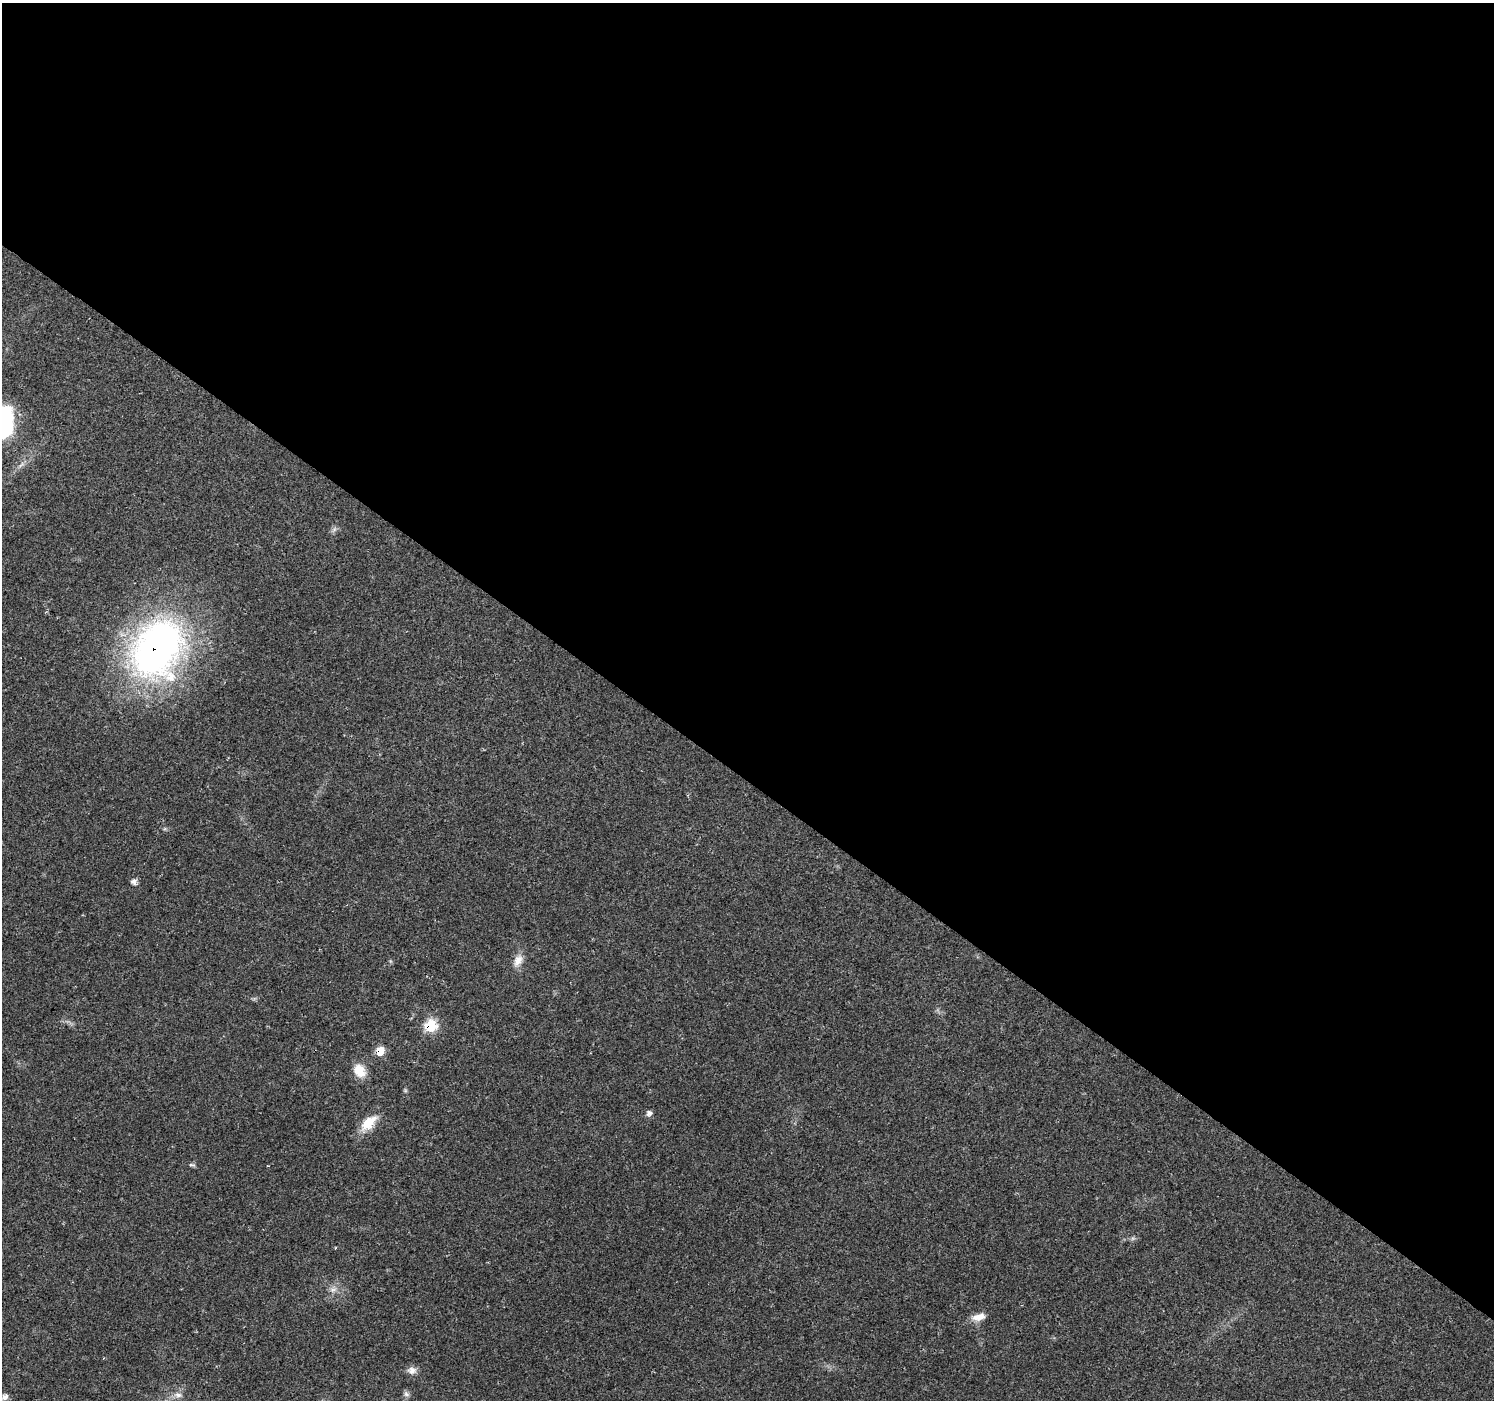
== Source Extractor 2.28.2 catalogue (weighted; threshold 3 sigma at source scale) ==
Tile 3 of 4 x 4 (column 3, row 1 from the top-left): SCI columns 2987-4478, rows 4371-5768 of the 5976 x 6010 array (HDU 1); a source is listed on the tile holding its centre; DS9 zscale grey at full resolution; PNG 1496 x 1402 px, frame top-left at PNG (2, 3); no overlay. Shown black and unused: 56% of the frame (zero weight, under 2 of 3 exposures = <1% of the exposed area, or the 3 px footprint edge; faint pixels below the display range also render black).
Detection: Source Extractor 2.28.2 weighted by HDU 2 'WHT'; one run over the whole footprint, this tile lists its part. Background 0.0614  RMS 0.0046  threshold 0.0205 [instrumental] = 3 sigma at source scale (4.5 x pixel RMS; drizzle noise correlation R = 1.50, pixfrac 1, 0.0396/0.0396 arcsec/px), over >= 5 px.
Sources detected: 18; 1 inside a brighter object's white glare — not listed; the other 17 listed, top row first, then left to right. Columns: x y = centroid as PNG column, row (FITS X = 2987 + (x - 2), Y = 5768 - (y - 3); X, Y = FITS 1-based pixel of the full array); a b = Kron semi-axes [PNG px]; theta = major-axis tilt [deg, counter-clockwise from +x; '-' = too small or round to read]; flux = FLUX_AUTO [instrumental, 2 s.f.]
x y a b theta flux
6 426 31 20 79 31
334 530 7 4 20 1
157 649 59 42 60 220
134 881 8 7 - 1.8
518 960 18 10 62 4.5
431 1026 8 8 - 21
380 1051 8 7 - 7.3
359 1071 15 12 -57 7.8
649 1113 8 8 - 1.5
368 1123 25 12 43 9.2
192 1165 10 3 -5 0.8
333 1290 11 6 4 2.1
979 1317 17 8 14 4.5
412 1370 12 10 -7 2.6
406 1394 8 7 - 1.4
178 1395 11 7 -8 2.2
5 1397 10 7 35 1.8
Overlapping masked pixels (flux is a lower limit): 3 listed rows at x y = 157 649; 431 1026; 380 1051
Isophote crosses this tile's border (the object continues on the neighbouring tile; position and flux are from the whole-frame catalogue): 1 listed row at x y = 6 426